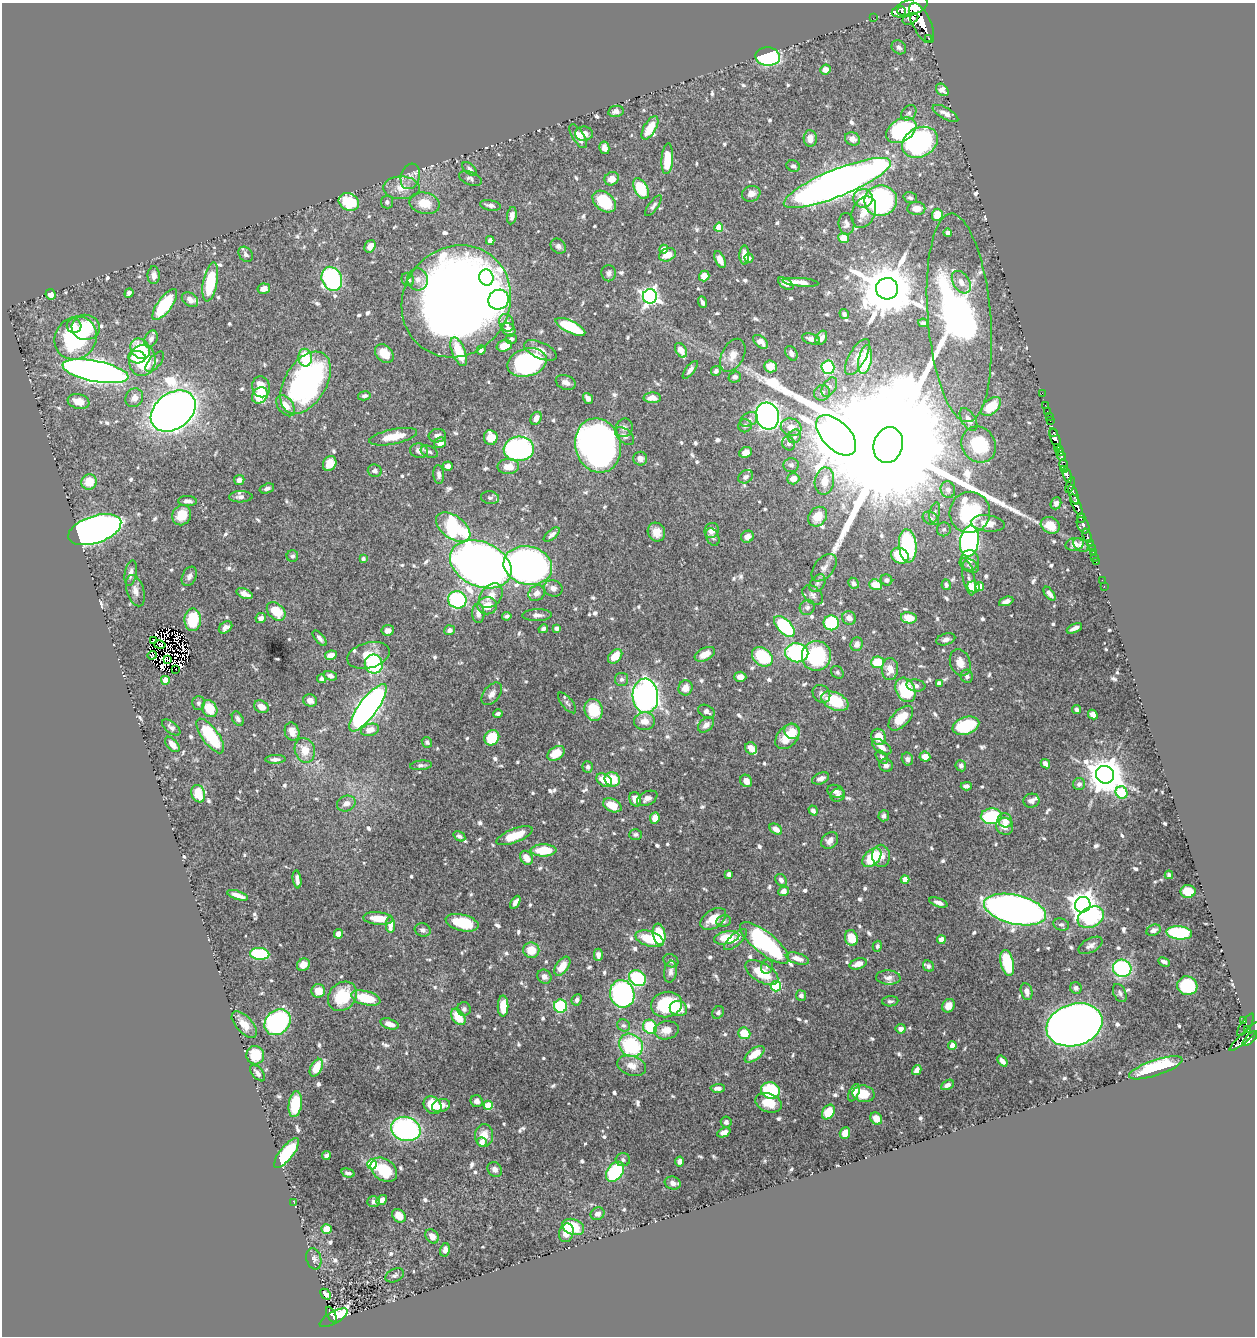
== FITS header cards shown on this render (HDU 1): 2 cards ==
NAXIS1  =                 1253
NAXIS2  =                 1334

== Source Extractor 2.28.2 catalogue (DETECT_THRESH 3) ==
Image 1253 x 1334 px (HDU 1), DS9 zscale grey, 1 PNG px = 1 image px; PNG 1257 x 1338 px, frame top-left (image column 1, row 1334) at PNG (2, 3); each listed source drawn as its Kron ellipse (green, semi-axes under 4 px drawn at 4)
Background 0.936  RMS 0.014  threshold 0.0412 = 3 sigma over >= 5 px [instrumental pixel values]
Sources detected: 828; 10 with non-positive FLUX_AUTO (blend fragments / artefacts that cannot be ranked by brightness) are neither listed nor drawn; of the other 818, the 500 brightest by FLUX_AUTO listed and drawn (318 fainter detections omitted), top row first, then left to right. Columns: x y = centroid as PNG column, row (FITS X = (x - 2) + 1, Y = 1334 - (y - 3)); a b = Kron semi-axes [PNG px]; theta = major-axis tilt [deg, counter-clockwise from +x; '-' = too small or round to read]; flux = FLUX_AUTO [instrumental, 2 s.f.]
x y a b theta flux
910 8 19 8 20 5300
902 11 4 3 - 530
873 18 2 2 - 8.7
910 19 8 5 25 580
922 23 22 9 -64 4300
929 38 3 3 - 75
899 47 8 6 -38 3.1
768 57 12 9 -4 120
825 70 5 5 - 7.1
942 90 7 5 -44 5.3
616 111 8 5 10 4
909 113 8 6 44 3.2
945 113 14 5 -29 5.5
650 128 13 6 60 18
901 130 16 11 32 110
584 134 9 7 0 7.1
578 136 13 6 -57 10
810 138 8 6 -86 8
852 139 8 6 -24 5.9
920 142 19 14 29 200
604 148 6 5 - 6.7
667 159 15 5 86 23
793 166 7 5 -27 2.9
470 169 8 5 -41 3
410 176 13 9 72 7.2
470 179 12 6 -22 3.3
612 179 7 6 - 10
837 183 57 13 22 1100
401 188 18 11 -1 13
641 189 11 6 -62 38
751 194 9 7 18 6.9
863 198 10 9 - 23
910 198 7 5 -17 2.4
881 201 16 15 - 160
349 202 10 8 -26 35
387 202 6 6 - 2.6
604 202 13 9 -38 42
425 203 15 10 -12 19
490 205 11 5 -10 3.7
653 206 12 4 54 2.8
916 208 9 6 -2 11
864 212 16 11 67 12
937 215 6 5 - 17
512 216 8 5 82 4.4
846 224 11 8 -84 4.5
719 227 4 4 - 21
948 233 4 4 - 2.7
844 238 5 5 - 14
490 241 4 4 - 4.3
370 246 7 5 59 7.7
558 246 8 7 - 3.4
664 249 4 4 - 11
246 254 8 6 -52 3
667 255 9 6 22 11
744 255 9 5 90 9.5
749 258 4 4 - 2.9
720 260 9 5 -65 7.8
609 273 8 7 - 3.4
154 275 9 6 89 5.2
704 276 5 5 - 10
486 278 8 7 - 26
332 279 12 10 -65 170
408 279 7 6 - 4.3
418 279 11 10 - 7
210 282 20 7 79 45
801 282 18 4 -5 7.9
961 282 12 8 -57 7.1
786 284 9 5 -35 4.6
264 289 6 5 - 7
887 289 11 10 - 6400
129 293 5 4 - 2.6
50 294 5 5 - 6
650 296 7 7 - 370
190 300 9 6 -36 6.1
499 300 10 9 - 56
456 301 58 53 53 1300
702 302 6 3 -68 2.7
165 305 18 7 54 54
844 314 5 4 - 2.6
959 318 104 31 -85 1200
507 323 9 7 -69 6
923 323 5 4 - 2.4
74 326 7 7 - 5.5
86 327 14 12 -7 34
570 327 16 6 -26 62
509 330 7 6 - 7.4
76 338 22 20 51 110
821 338 7 5 61 4.2
151 339 9 6 63 4.4
511 339 5 5 - 2.7
811 339 9 5 -16 4.8
760 342 9 5 -39 8.3
504 346 8 5 15 16
140 349 11 9 -48 39
481 350 5 4 - 2.5
540 350 17 8 -24 9.3
681 350 8 5 -59 9.7
459 352 15 6 -69 30
384 353 10 8 -47 14
791 353 8 5 -59 4.5
733 355 18 11 63 10
137 357 8 6 -6 22
857 357 20 8 60 11
305 358 9 7 -88 31
142 360 15 13 84 63
865 360 14 6 79 45
155 362 12 6 48 3.1
527 362 20 13 16 150
771 366 6 6 - 13
828 367 7 6 - 64
690 370 11 4 52 3.9
95 371 33 10 -11 870
716 371 5 4 - 3.6
735 377 6 5 - 3
566 382 10 7 -23 5
305 383 34 21 58 250
261 387 10 9 - 16
829 387 10 6 58 3.2
822 393 8 7 - 3.4
1042 393 2 2 - 14
260 395 9 7 49 35
364 396 6 4 11 3.1
134 398 9 8 - 6.5
588 398 6 4 -53 5.1
652 398 9 5 0 7.9
78 401 11 7 -16 12
1045 405 2 2 - 11
286 406 12 7 -52 10
991 406 12 7 42 23
173 411 24 18 36 1400
1047 411 2 2 - 15
767 416 14 11 -73 530
1049 417 2 2 - 18
536 418 7 5 61 6.5
749 419 9 6 27 3.7
969 420 13 7 -58 6.1
1050 421 2 2 - 12
745 426 7 6 - 2.7
791 427 10 8 -17 11
624 428 9 8 - 4
1053 432 3 2 - 69
836 435 25 14 -45 6200
437 436 8 6 9 4.6
625 436 11 6 -39 3.9
795 436 7 6 - 2.7
393 437 24 7 12 19
491 438 7 7 - 18
1055 439 11 4 -69 1300
440 443 6 5 - 8.2
788 443 7 6 - 2.8
888 445 18 14 72 120000
979 445 19 16 -54 49
598 446 27 23 -75 590
1057 448 4 3 - 570
519 449 15 12 4 180
419 451 9 7 -10 4.9
1060 451 5 3 - 760
429 452 9 5 -21 2.8
746 452 6 5 - 8.1
1061 456 4 3 - 400
640 459 7 7 - 5.3
330 463 8 6 62 12
791 465 7 7 - 2.9
1064 465 6 4 -81 210
448 466 5 4 - 4.5
508 467 11 7 2 11
1065 470 4 3 - 370
375 471 7 6 - 3.1
439 475 9 5 -83 3.4
1067 475 8 4 -72 600
746 477 8 6 31 3.3
793 479 6 5 - 9.3
239 480 5 5 - 4.6
824 481 13 9 81 12
89 482 8 7 - 19
1070 485 8 4 71 370
267 488 7 4 19 3.2
948 490 8 7 - 5
1074 495 10 3 -70 490
241 497 11 5 1 3.8
490 498 9 6 -7 2.8
187 501 9 5 -3 3.8
1056 503 6 5 - 3.1
1076 504 11 4 -66 2600
935 512 10 5 76 2.8
970 512 20 20 - 82
182 515 10 9 - 19
818 517 11 8 49 13
931 518 8 6 -29 3.1
1081 518 5 3 - 390
988 523 17 8 -7 11
1050 525 10 8 -28 12
1083 525 9 5 -65 1600
453 527 19 11 -36 130
944 529 7 7 - 2.7
95 530 28 13 19 730
712 530 8 7 - 6.6
656 532 9 8 - 10
552 535 9 5 39 3.7
1087 536 8 3 -71 210
713 537 9 6 -64 2.9
747 537 6 6 - 6.2
969 541 15 9 83 290
1075 544 9 6 12 5.3
1090 544 3 2 - 170
1081 545 8 6 -35 2.7
908 546 16 9 -85 97
1092 549 3 2 - 5.3
1093 552 3 2 - 37
292 556 6 5 - 2.4
900 556 9 7 -34 32
1094 557 2 2 - 7.9
363 559 4 4 - 2.6
970 560 10 9 - 5.9
1096 562 2 2 - 14
481 564 32 22 -24 1600
969 565 10 6 -29 3.3
528 566 24 19 -13 640
824 568 16 9 50 6
131 573 13 6 80 5.5
189 576 10 7 65 4.6
969 578 17 6 -79 4.3
886 580 6 5 - 2.7
1102 580 2 2 - 4.8
817 583 10 6 52 3.3
853 583 6 5 - 2.6
876 585 6 5 - 15
946 585 5 4 - 2.8
980 586 4 4 - 8.5
1104 586 2 2 - 6.7
974 587 6 5 - 19
553 588 9 8 - 5.2
135 591 16 8 -73 7.6
537 593 9 7 42 5.7
244 594 8 5 -24 7.4
1050 594 8 4 -52 4.1
813 595 12 8 -42 3.8
491 596 14 10 48 11
457 600 9 8 - 110
1006 601 7 4 21 4.8
487 606 10 8 1 15
807 607 8 7 - 3
276 611 11 7 -44 24
478 613 9 6 -88 6.5
537 615 14 6 1 5
507 616 5 4 - 2.5
261 618 5 5 - 4.4
849 618 7 6 - 5.9
909 618 8 5 -10 15
193 620 11 8 88 45
831 623 7 7 - 58
784 626 13 7 -46 73
225 627 7 5 38 5.2
556 628 4 4 - 3.1
1074 628 8 3 26 4.8
543 629 5 4 - 2.8
388 630 6 5 - 4.3
450 630 5 5 - 4.2
320 638 9 4 -50 4.1
946 639 10 5 17 3.9
153 641 3 2 - 4.5
857 644 7 6 - 5.9
160 645 6 2 -12 3.1
797 653 11 9 -9 110
705 654 11 6 26 12
152 655 5 2 - 3
331 655 6 4 9 9.8
369 655 22 12 15 19
615 656 8 6 47 16
816 656 15 14 - 71
762 657 11 8 -38 49
167 659 3 2 - 2.8
877 662 6 6 - 25
960 663 14 10 -71 8.6
374 664 9 9 - 62
175 669 2 2 - 2.8
890 669 11 8 88 11
837 672 7 5 -45 2.4
330 676 7 4 -22 3.2
967 676 6 6 - 2.7
740 677 6 5 - 6.4
322 679 5 4 - 2.9
622 679 7 6 - 2.7
165 680 4 4 - 14
939 683 4 4 - 3.5
916 686 9 6 -9 3.4
686 688 7 7 - 8.4
905 690 13 9 -64 52
492 694 13 8 50 6
821 694 10 8 -49 4.6
645 696 17 13 -86 350
310 700 7 6 - 5.2
835 701 14 8 -24 36
198 703 7 6 - 2.5
567 703 12 5 -50 3
261 707 7 6 - 8.2
368 708 29 9 53 520
210 709 9 7 -57 22
594 710 11 9 -77 27
1077 710 4 4 - 2.8
706 711 9 6 -30 3.8
498 714 5 3 - 2.4
1093 715 5 4 - 6.9
901 718 15 8 45 21
238 719 7 5 -59 3.4
644 721 10 9 - 9.9
706 725 9 6 43 6.3
966 726 14 8 18 57
171 727 11 5 -39 3.1
370 730 9 6 18 9.4
792 731 8 7 - 16
292 732 9 7 -72 7.8
210 736 20 8 -54 62
788 737 14 10 45 22
878 737 8 7 - 14
492 738 8 7 - 40
427 742 6 5 - 2.5
172 744 9 5 -49 7.8
882 747 11 6 -35 8.4
751 748 6 5 - 8.3
305 750 12 10 -74 13
556 753 9 6 32 19
882 757 7 5 -48 2.6
925 757 5 5 - 12
275 759 10 4 2 3.6
907 759 6 5 - 2.8
1045 764 5 4 - 5.5
421 765 11 4 5 2.8
886 765 7 6 - 3.8
961 766 5 5 - 3
588 767 5 5 - 2.7
1105 775 9 8 - 2300
821 778 9 5 22 5
612 779 8 7 - 27
604 780 8 6 -34 20
746 781 6 5 - 6.5
1079 784 6 6 - 3.6
966 786 5 4 - 4.2
836 791 9 6 -18 4.9
1122 792 6 5 - 57
198 794 9 6 -69 23
838 795 7 6 - 3.2
647 798 11 6 27 6
635 799 7 5 -71 12
1032 801 8 7 - 4.4
346 804 9 7 23 6.2
612 805 10 6 -24 18
813 810 5 4 - 3
884 816 5 5 - 3
991 816 10 8 2 75
655 818 6 4 83 12
1005 820 7 6 - 6.5
1005 826 9 8 - 9.4
776 829 7 4 -36 7
635 834 6 5 - 2.5
459 836 6 4 -34 2.8
514 836 19 7 21 24
830 840 9 7 45 6.1
544 850 13 6 1 32
881 856 11 9 -89 8.6
526 858 7 5 -54 10
872 858 11 7 45 42
729 874 4 4 - 5.7
1169 875 4 3 - 2.5
297 879 9 4 -82 4.3
905 879 4 4 - 15
781 880 6 5 - 3.5
783 891 5 4 - 5.2
1188 891 7 6 - 20
238 895 11 4 -18 6.6
515 902 7 4 60 4.8
938 903 9 4 -19 4.2
1083 905 8 7 - 1100
1015 910 32 14 -13 720
1091 917 14 10 29 80
378 918 15 6 -5 15
713 919 14 9 34 18
723 921 7 5 7 2.6
462 923 17 8 -14 34
1061 924 8 6 -14 2.6
390 925 8 4 -89 11
423 930 8 6 -17 3.7
1154 930 7 5 24 3.9
1179 933 13 6 -5 85
338 934 4 4 - 6
659 934 10 6 -80 33
727 938 13 6 12 30
851 938 8 6 -76 20
649 939 15 7 -17 31
735 940 14 6 41 6.2
941 940 4 4 - 12
765 943 30 10 -39 140
1090 945 13 7 29 4.7
877 946 5 4 - 2.5
531 950 8 7 - 17
260 954 10 6 -6 73
598 955 6 4 -89 5.3
797 958 12 5 -16 8.3
671 961 8 6 -30 2.8
1164 962 6 4 -26 3.3
1007 963 13 6 -77 51
858 964 9 5 20 7.8
303 965 7 5 37 9.2
562 966 11 6 54 13
929 966 6 5 - 2.7
767 967 7 6 - 2.6
1122 968 9 9 - 100
671 972 11 6 83 4.1
762 973 18 9 -31 27
544 977 7 6 - 4.6
637 978 9 7 -38 78
888 978 12 7 -3 4.8
776 986 5 5 - 72
1187 986 10 9 - 62
1076 988 6 5 - 3
318 991 7 6 - 13
1027 991 8 5 -77 6
1120 993 10 6 -65 2.8
622 994 14 12 -72 230
801 995 5 5 - 3.7
342 996 16 13 47 36
366 998 15 7 -14 31
577 1000 6 5 - 3.4
890 1001 8 5 4 2.4
666 1005 16 12 15 56
503 1006 10 5 90 16
561 1006 6 6 - 76
949 1006 7 6 - 9
678 1008 9 7 -21 15
464 1009 7 7 - 3.4
718 1012 7 5 54 2.5
458 1017 9 6 -54 21
1243 1021 4 3 - 94
278 1022 14 11 43 160
389 1024 9 5 -17 8.2
244 1025 16 8 -47 12
623 1025 6 6 - 2.4
1074 1025 28 21 17 2100
1245 1025 13 5 55 100
650 1027 7 6 - 40
901 1029 5 4 - 5.1
1248 1029 3 3 - 100
666 1030 12 9 8 10
744 1033 6 6 - 21
1246 1035 22 4 42 660
1250 1039 9 4 45 490
631 1045 12 11 - 77
952 1045 4 4 - 10
755 1054 11 5 37 16
255 1055 9 9 - 26
1002 1061 6 4 -50 5.5
632 1066 15 9 -17 9.5
316 1068 9 5 62 20
1156 1068 28 8 18 60
917 1070 5 4 - 6.6
257 1073 10 5 -51 4.9
947 1085 7 4 28 3.9
718 1088 7 4 3 4
770 1090 9 8 - 63
854 1093 9 4 65 6.1
864 1094 11 8 -13 20
477 1101 6 6 - 5.4
768 1103 14 9 -20 18
295 1104 13 6 82 34
433 1105 10 8 -43 24
488 1105 4 4 - 38
441 1106 9 6 18 9.9
828 1112 8 5 56 24
876 1119 6 5 - 9.4
726 1122 5 5 - 2.4
406 1129 15 12 -15 180
724 1132 7 4 24 7.3
845 1133 6 5 - 8.2
484 1135 11 9 86 13
482 1142 5 5 - 6.9
287 1153 18 6 52 57
326 1156 4 4 - 3.4
623 1160 7 6 - 2.9
679 1161 5 4 - 4
372 1164 5 5 - 63
495 1169 8 6 -47 4.9
384 1170 14 10 -37 36
615 1172 11 7 52 91
348 1173 7 4 -14 3.2
673 1183 8 6 -16 4.5
382 1200 6 4 38 7.2
294 1202 3 2 - 4.9
373 1202 6 5 - 3.2
598 1214 7 6 - 4.4
399 1216 8 6 -44 11
573 1227 11 7 -21 30
327 1229 5 5 - 20
566 1233 9 7 74 9.5
432 1236 8 6 -52 7.7
445 1250 7 5 75 5
314 1259 11 7 -77 3.5
395 1275 10 6 24 2.9
326 1294 6 4 -46 3.5
331 1315 8 3 -63 120
334 1318 15 6 29 150
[318 fainter detections neither listed nor drawn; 10 non-positive-flux detections neither listed nor drawn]